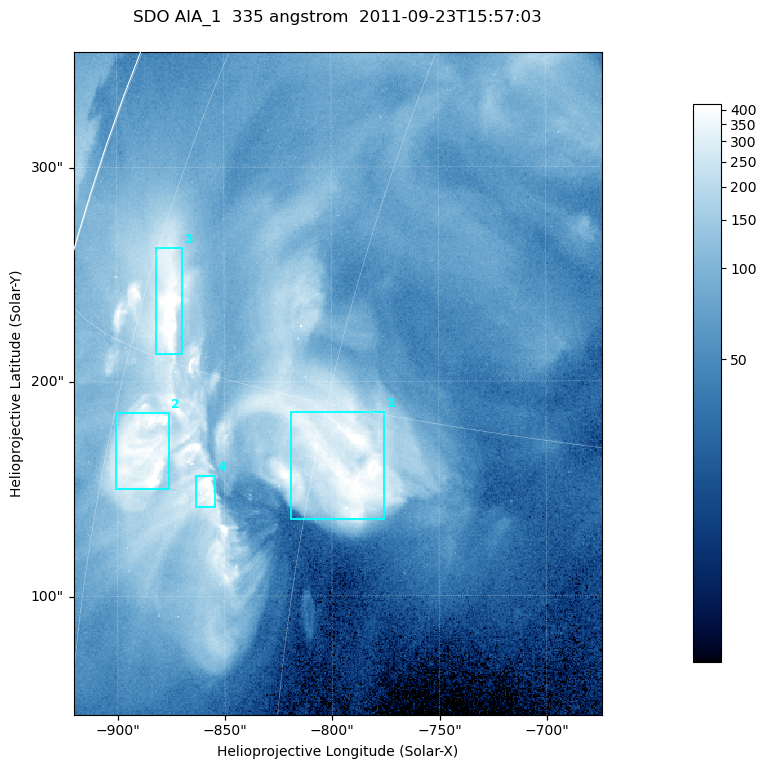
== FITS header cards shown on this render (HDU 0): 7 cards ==
TELESCOP= 'SDO     '           /
INSTRUME= 'AIA_1   '           /
WAVELNTH=                  335 /
WAVEUNIT= 'angstrom'           /
DATE-OBS= '2011-09-23T15:57:03.62' /
CTYPE1  = 'HPLN-TAN'           /
CTYPE2  = 'HPLT-TAN'           /

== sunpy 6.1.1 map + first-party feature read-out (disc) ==
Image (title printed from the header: SDO AIA_1  335 angstrom  2011-09-23T15:57:03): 410 x 514 px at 0.601 arcsec/px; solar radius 957 arcsec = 1592 px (partial field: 2.6% of the solar disc is inside the frame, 98% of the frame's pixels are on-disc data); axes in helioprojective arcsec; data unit not stated in the header (colour bar unlabelled)
Pointing: header CRPIX1/2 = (2042.06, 2043.86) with CRVAL1/2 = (0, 0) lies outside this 410 x 514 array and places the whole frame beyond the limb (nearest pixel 1.41 R_sun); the SolarSoft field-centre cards XCEN/YCEN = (-797.1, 199.1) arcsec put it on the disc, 1306 arcsec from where CRPIX/CRVAL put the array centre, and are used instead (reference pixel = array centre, CRVAL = XCEN/YCEN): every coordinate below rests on XCEN/YCEN
Orientation: roll -0.142 deg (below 1 deg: not rotated)
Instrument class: DISC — disc imager (sunpy class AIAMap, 335 A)
Bright regions (active regions / flare kernels): reference = the on-disc median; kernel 3 px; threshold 5 sigma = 247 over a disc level ~69.4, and >= 1.15x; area >= 210 px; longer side >= 5 px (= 3 arcsec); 4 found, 4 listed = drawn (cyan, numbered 1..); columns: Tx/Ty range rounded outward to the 2 arcsec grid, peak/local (2 s.f.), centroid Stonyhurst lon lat
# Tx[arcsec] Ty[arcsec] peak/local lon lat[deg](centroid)
1 -820..-774 136..186 6.4 -58 +13
2 -902..-876 150..186 7.3 -72 +12
3 -882..-868 212..264 8.5 -73 +17
4 -864..-854 140..156 6.8 -66 +12
Off-limb structures (1.02-1.3 R_sun): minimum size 105 px: none found